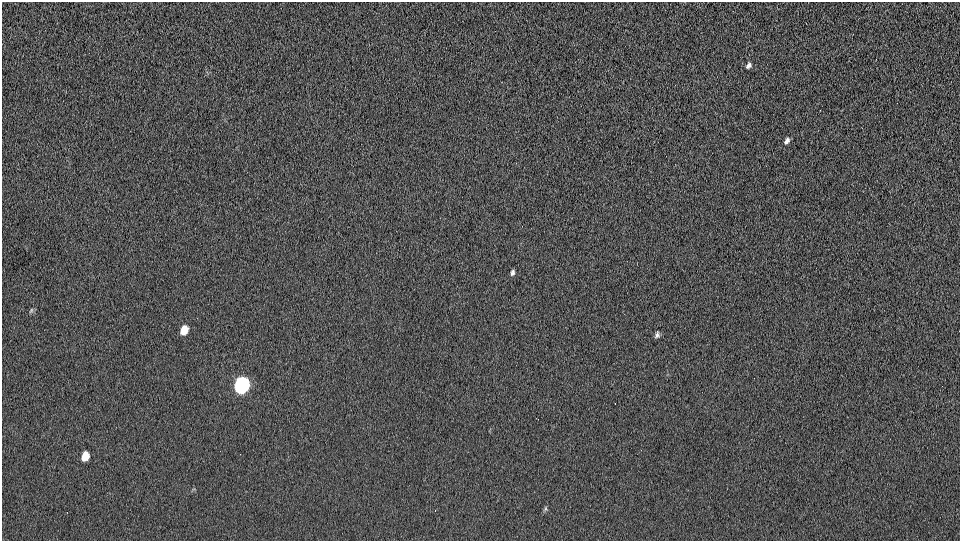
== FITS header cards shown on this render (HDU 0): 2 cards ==
NAXIS1  =                  958 / Axis length
NAXIS2  =                  539 / Axis length

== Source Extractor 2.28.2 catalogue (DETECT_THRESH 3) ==
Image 958 x 539 px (HDU 0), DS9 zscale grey, 1 PNG px = 1 image px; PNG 962 x 543 px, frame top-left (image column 1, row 539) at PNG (2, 2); no overlay
Background 270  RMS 18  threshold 54.2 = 3 sigma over >= 5 px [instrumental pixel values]
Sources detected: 9; all 9 listed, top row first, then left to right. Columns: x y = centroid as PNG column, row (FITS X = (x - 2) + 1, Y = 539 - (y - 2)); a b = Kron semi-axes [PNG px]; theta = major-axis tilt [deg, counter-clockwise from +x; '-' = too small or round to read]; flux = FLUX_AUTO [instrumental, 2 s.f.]
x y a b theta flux
748 65 9 6 52 3800
787 141 7 5 55 4300
512 273 7 4 76 3100
31 310 8 4 57 2200
184 330 9 7 68 16000
657 335 7 5 70 3500
241 385 9 7 68 660000
85 456 8 6 70 19000
545 508 8 4 82 2000